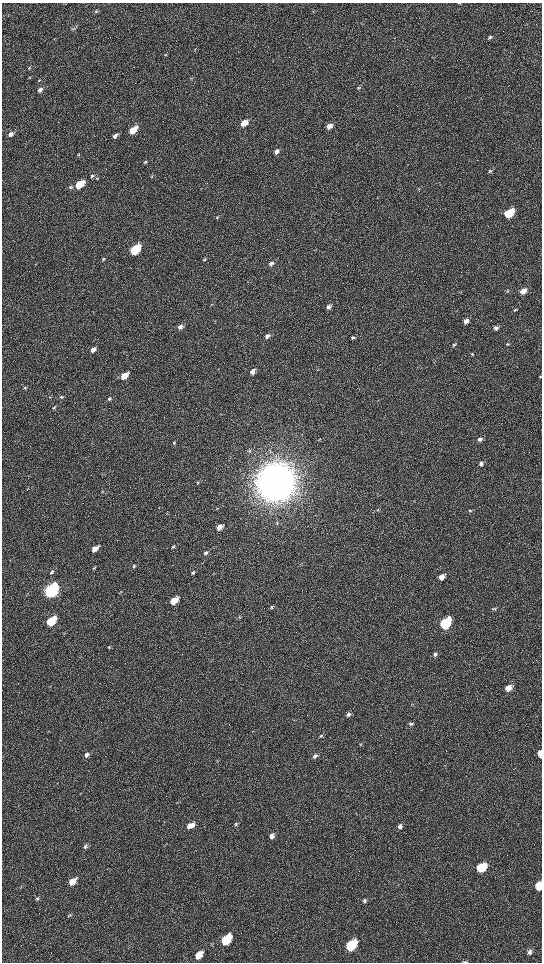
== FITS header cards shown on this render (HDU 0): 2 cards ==
NAXIS1  =                 1080 / length of data axis 1
NAXIS2  =                 1920 / length of data axis 2

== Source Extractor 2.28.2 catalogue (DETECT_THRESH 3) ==
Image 1080 x 1920 px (HDU 0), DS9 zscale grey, zoomed out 1/2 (1 PNG px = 2 x 2 image px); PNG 544 x 964 px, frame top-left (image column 1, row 1919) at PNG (2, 3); no overlay
Background 530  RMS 38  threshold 115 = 3 sigma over >= 5 px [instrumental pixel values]
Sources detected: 125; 12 cannot appear on this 1/2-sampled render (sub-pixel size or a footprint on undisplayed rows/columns) and are not listed; the other 113 listed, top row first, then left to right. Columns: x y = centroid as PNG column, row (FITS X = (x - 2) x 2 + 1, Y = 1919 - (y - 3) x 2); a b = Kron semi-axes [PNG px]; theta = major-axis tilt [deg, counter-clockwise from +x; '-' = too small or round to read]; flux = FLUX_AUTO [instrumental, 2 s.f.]
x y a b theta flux
459 3 5 2 - 5.6e+03
96 11 5 5 - 1.4e+04
313 12 4 3 - 6.9e+03
72 29 6 3 20 1.0e+04
489 37 6 4 35 1.3e+04
195 49 4 2 - 5.1e+03
165 55 6 3 37 9.4e+03
29 68 6 3 33 8.5e+03
30 77 6 3 21 7.9e+03
191 78 4 2 - 4.8e+03
39 80 4 2 - 5.5e+03
358 88 5 4 - 1.0e+04
40 90 6 5 - 2.5e+04
244 123 6 4 35 1.1e+05
329 126 6 4 37 6.0e+04
133 130 7 4 39 1.5e+05
10 134 7 5 43 3.4e+04
115 136 7 4 38 2.8e+04
276 152 6 4 50 3.0e+04
78 155 6 3 30 8.3e+03
145 162 6 4 35 1.2e+04
490 171 5 5 - 1.3e+04
92 176 5 4 - 1.4e+04
152 176 5 4 - 1.1e+04
97 178 4 3 - 6.2e+03
79 184 7 4 36 2.6e+05
70 187 6 4 7 1.4e+04
509 213 7 5 34 3.4e+05
217 217 5 4 - 1.0e+04
135 250 7 4 41 8.4e+05
103 259 5 4 - 9.6e+03
204 259 5 3 - 8.2e+03
271 263 5 4 - 2.7e+04
507 291 4 4 - 8.2e+03
523 291 6 4 30 6.3e+04
211 304 5 2 - 6.3e+03
328 307 6 4 33 2.4e+04
515 310 5 3 - 7.9e+03
466 321 5 5 - 4.0e+04
180 327 6 4 37 2.9e+04
496 328 5 5 - 2.2e+04
267 336 6 4 36 2.9e+04
353 338 5 4 - 1.0e+04
507 344 5 3 - 8.3e+03
454 345 5 4 - 9.6e+03
93 350 6 4 35 3.8e+04
5 351 3 2 - 3.1e+03
472 354 4 3 - 7.2e+03
318 370 4 2 - 4.6e+03
252 372 6 4 45 4.5e+04
124 376 7 4 41 1.1e+05
540 376 4 3 - 5.9e+03
25 388 5 4 - 1.2e+04
50 397 3 2 - 4.5e+03
61 397 5 4 - 9.8e+03
109 399 5 4 - 1.2e+04
54 408 4 4 - 9.3e+03
480 439 6 5 - 2.4e+04
174 443 5 4 - 1.0e+04
481 463 6 4 43 2.6e+04
276 482 16 12 49 2.9e+07
198 483 4 3 - 6.5e+03
28 489 4 2 - 4.8e+03
102 491 3 3 - 5.0e+03
217 508 4 3 - 5.7e+03
378 510 4 4 - 7.5e+03
470 511 5 4 - 9.7e+03
167 513 3 2 - 3.8e+03
219 527 7 4 37 6.6e+04
173 547 5 4 - 1.2e+04
95 549 6 4 39 7.2e+04
206 553 6 4 54 2.0e+04
134 566 5 4 - 1.1e+04
94 568 5 3 - 9.7e+03
52 572 6 4 48 1.6e+04
193 573 5 3 - 1.1e+04
441 577 5 4 - 5.7e+04
51 590 7 5 42 3.5e+06
173 601 7 4 38 1.9e+05
271 607 5 5 - 1.5e+04
494 609 6 4 -8 1.1e+04
239 617 5 2 - 6.5e+03
51 621 7 4 40 4.0e+05
445 623 7 5 43 8.4e+05
64 633 3 2 - 4.0e+03
109 647 4 4 - 8.4e+03
435 654 6 4 63 1.8e+04
508 688 6 5 - 7.3e+04
348 714 6 5 - 2.3e+04
294 720 3 2 - 3.8e+03
411 724 5 5 - 1.5e+04
321 736 6 4 35 1.2e+04
360 745 4 3 - 5.6e+03
541 754 5 3 - 1.7e+05
87 755 7 5 53 2.6e+04
315 756 6 5 - 2.1e+04
177 803 4 3 - 5.7e+03
236 824 6 4 63 1.2e+04
191 825 9 5 27 6.3e+04
400 827 6 5 - 2.1e+04
272 836 6 5 - 3.3e+04
85 846 6 5 - 2.2e+04
481 868 7 5 36 3.7e+05
72 881 7 5 41 1.0e+05
539 886 6 5 - 2.2e+05
37 899 6 4 43 1.2e+04
364 900 6 5 - 1.7e+04
69 915 4 4 - 8.2e+03
226 940 7 5 46 4.4e+05
351 945 7 5 45 5.6e+05
529 952 6 5 - 2.2e+04
199 955 7 5 47 1.2e+05
464 962 5 2 - 6.1e+03
At the frame edge (FLAGS 8, measured only in part): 4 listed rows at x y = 459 3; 541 754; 539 886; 464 962
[12 sub-pixel or undisplayed-footprint detections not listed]